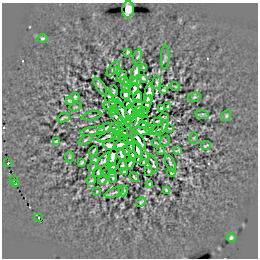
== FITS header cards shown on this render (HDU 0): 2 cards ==
NAXIS1  =                  256
NAXIS2  =                  256

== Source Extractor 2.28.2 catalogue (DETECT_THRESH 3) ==
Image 256 x 256 px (HDU 0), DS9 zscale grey, 1 PNG px = 1 image px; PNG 260 x 260 px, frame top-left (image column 1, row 256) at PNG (2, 3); each listed source drawn as its Kron ellipse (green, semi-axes under 4 px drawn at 4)
Background 0.008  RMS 0.52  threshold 1.56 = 3 sigma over >= 5 px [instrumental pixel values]
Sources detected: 121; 1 with non-positive FLUX_AUTO (blend fragments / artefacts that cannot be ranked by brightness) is neither listed nor drawn; the other 120 listed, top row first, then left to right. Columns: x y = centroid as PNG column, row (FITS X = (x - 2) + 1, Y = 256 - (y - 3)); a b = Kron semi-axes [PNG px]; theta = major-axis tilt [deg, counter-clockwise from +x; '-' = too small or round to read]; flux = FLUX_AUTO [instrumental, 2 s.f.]
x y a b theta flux
128 9 8 5 86 820
42 38 5 4 - 47
128 52 4 3 - 44
137 57 7 3 71 50
165 57 12 4 86 84
144 68 4 3 - 47
113 69 9 4 51 66
117 71 3 2 - 35
136 72 7 3 73 110
121 77 6 4 52 60
143 78 4 3 - 46
134 80 3 3 - 34
124 81 4 3 - 56
137 82 4 3 - 51
157 82 6 3 84 77
128 84 3 3 - 26
100 86 10 4 -55 74
175 86 5 3 - 27
125 88 4 3 - 33
134 89 6 3 73 76
164 90 3 3 - 39
114 91 6 3 -89 37
125 94 5 4 - 58
149 94 10 4 84 210
75 97 4 3 - 44
109 97 5 2 - 54
138 97 6 3 82 120
194 97 6 4 22 48
70 101 4 3 - 44
112 103 3 2 - 19
127 104 4 3 - 46
147 104 8 3 73 180
138 105 5 4 - 37
112 106 9 3 0 32
75 107 6 3 18 34
168 107 3 2 - 38
161 108 3 3 - 38
139 111 5 3 - 69
113 112 4 3 - 37
144 112 5 2 - 90
123 113 15 3 -63 29
130 113 8 3 -90 79
202 114 7 4 -17 53
92 116 9 2 11 33
226 116 6 4 60 53
117 117 8 2 -43 94
164 117 5 2 - 33
64 118 6 2 22 58
138 119 12 4 60 58
131 120 6 2 41 42
145 121 4 2 - 15
157 121 3 2 - 32
122 122 4 2 - 33
143 125 4 2 - 30
115 127 4 2 - 28
162 128 9 3 54 64
170 128 3 2 - 21
104 129 8 3 31 76
149 129 4 3 - 52
156 130 7 2 27 34
92 131 12 3 9 85
119 131 5 3 - 24
141 131 9 3 -1 90
124 133 3 2 - 34
107 136 10 3 22 45
115 136 3 2 - 33
123 138 4 2 - 38
194 138 5 3 - 30
85 140 7 4 28 59
139 140 11 2 -55 120
129 141 4 2 - 50
165 141 6 4 55 34
56 142 4 3 - 45
156 143 4 2 - 30
121 144 8 3 32 70
109 145 6 5 - 74
206 146 5 2 - 44
131 147 4 3 - 130
126 150 3 2 - 62
137 150 8 3 -74 75
178 150 4 3 - 41
93 151 5 2 - 43
161 151 3 2 - 24
122 154 6 4 -69 91
132 155 3 2 - 43
146 156 3 2 - 27
69 157 6 4 89 34
112 157 10 4 73 74
128 159 3 2 - 27
138 159 3 2 - 37
95 160 4 2 - 36
104 160 9 4 49 46
82 162 4 3 - 45
144 162 3 3 - 38
8 163 3 2 - 25
130 163 5 2 - 56
153 163 9 3 -69 62
170 163 9 3 -66 46
122 166 5 3 - 72
93 167 5 3 - 26
112 168 4 3 - 58
124 171 4 3 - 46
149 171 3 2 - 35
98 173 4 2 - 42
110 173 6 3 -14 44
171 173 4 2 - 38
134 177 5 2 - 45
113 178 5 2 - 31
14 180 3 2 - 50
91 180 5 4 - 38
102 180 5 2 - 58
15 184 3 3 - 38
149 184 4 2 - 29
123 190 6 2 87 55
167 190 4 2 - 44
97 191 3 2 - 24
114 193 10 4 20 61
141 202 5 3 - 49
38 217 2 2 - 30
231 238 4 3 - 58
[1 non-positive-flux detection neither listed nor drawn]